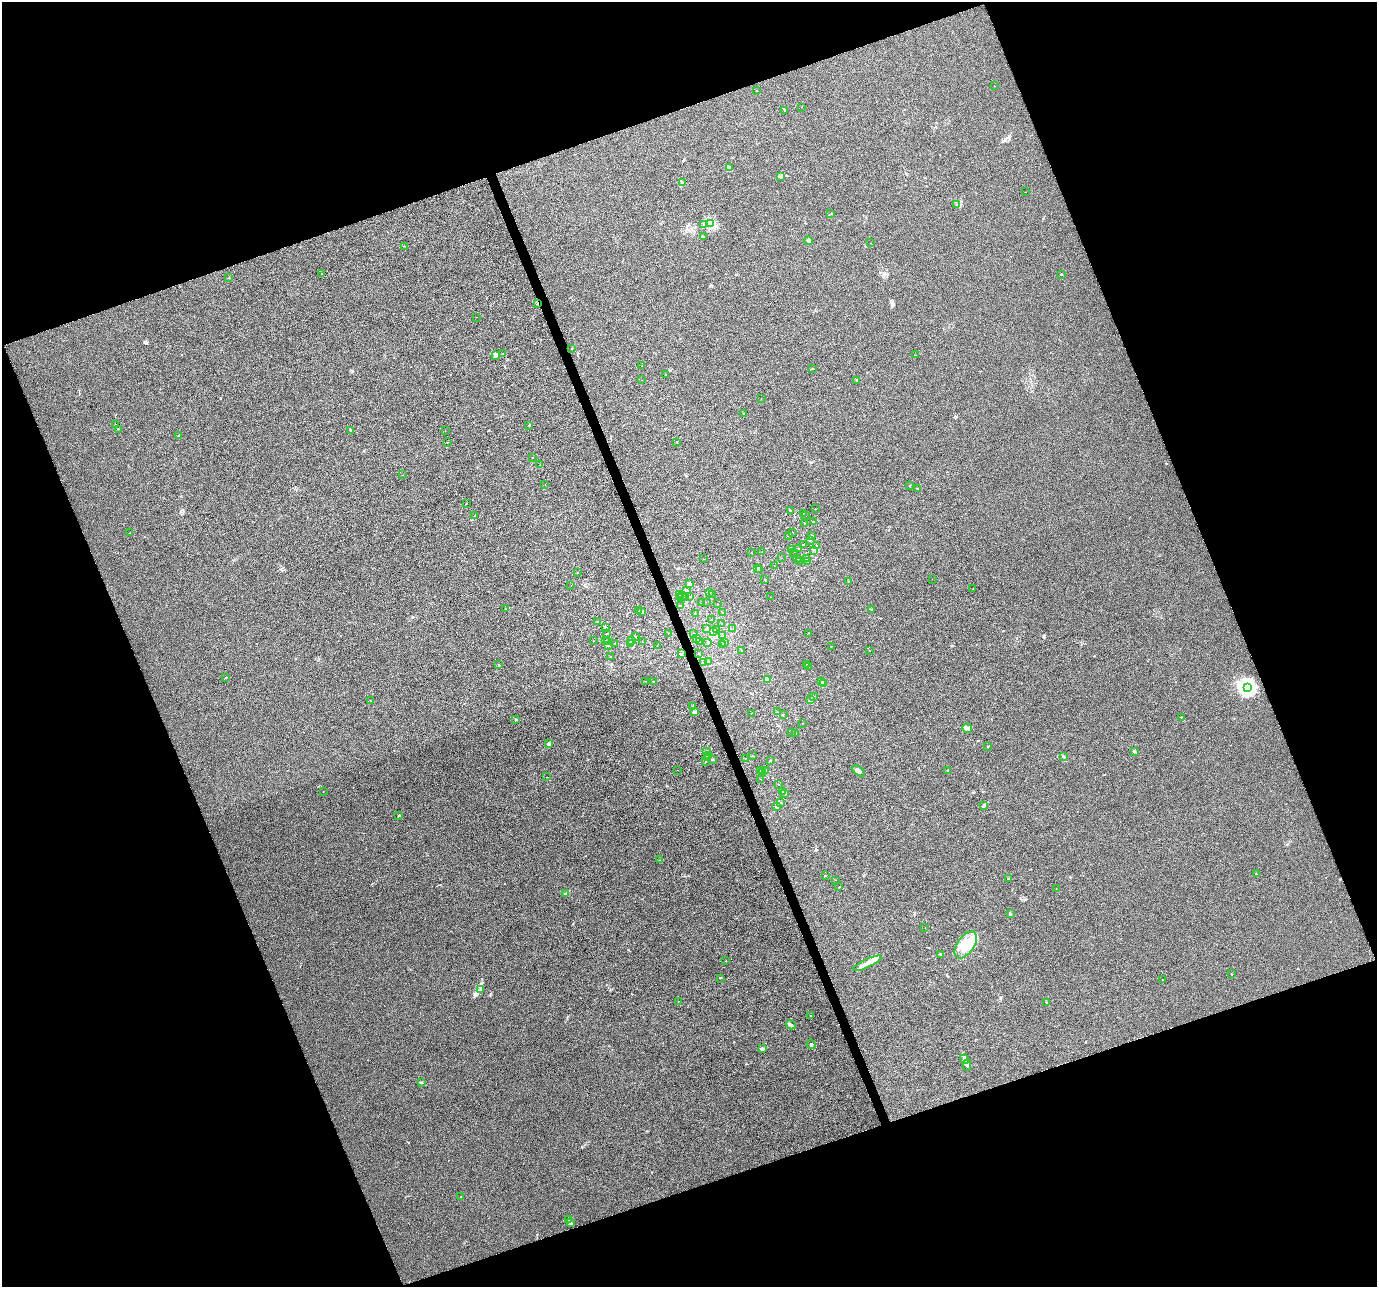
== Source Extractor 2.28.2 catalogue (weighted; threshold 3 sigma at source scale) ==
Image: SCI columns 2-5500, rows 129-5266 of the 5500 x 5339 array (HDU 1 of 3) = the unmasked area's bounding box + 8 px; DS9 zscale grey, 4 x 4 block average (1 PNG px = mean of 4 x 4 image px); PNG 1379 x 1289 px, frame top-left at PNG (2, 2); each listed source drawn as its Kron ellipse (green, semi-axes under 4 px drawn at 4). Shown black and unused: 41% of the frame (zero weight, under 10 of 20 exposures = <1% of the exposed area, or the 3 px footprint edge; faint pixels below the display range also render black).
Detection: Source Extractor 2.28.2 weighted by HDU 2 'WHT'. Background -6.09e-04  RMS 0.0017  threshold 0.00681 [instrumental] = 3 sigma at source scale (4.09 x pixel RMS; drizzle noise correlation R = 1.36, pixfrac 0.8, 0.0396/0.0396 arcsec/px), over >= 5 px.
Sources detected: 251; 3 inside a brighter object's white glare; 2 cosmic-ray / hot-pixel residue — neither listed nor drawn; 14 coinciding with a brighter row at this scale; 11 inside a brighter listed object's ellipse — not listed separately; the other 221 listed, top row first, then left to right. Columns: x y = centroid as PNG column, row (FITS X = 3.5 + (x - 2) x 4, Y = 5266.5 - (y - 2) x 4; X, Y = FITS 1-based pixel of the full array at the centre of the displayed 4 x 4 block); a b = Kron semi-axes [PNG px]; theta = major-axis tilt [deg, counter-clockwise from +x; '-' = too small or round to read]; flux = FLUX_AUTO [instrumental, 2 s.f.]
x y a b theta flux
994 86 2 2 - 0.22
757 90 2 2 - 0.28
801 107 2 2 - 0.2
784 110 3 2 - 0.92
729 167 3 2 - 1.3
781 177 3 2 - 0.9
682 182 3 2 - 0.75
1026 192 2 2 - 0.12
956 205 3 2 - 0.51
831 214 2 2 - 0.33
711 224 2 2 - 59
703 225 2 2 - 0.33
703 237 3 2 - 0.83
809 241 4 3 - 2.5
870 243 2 2 - 0.13
404 246 2 2 - 0.21
321 273 2 2 - 0.18
1061 274 2 2 - 1.7
229 278 2 2 - 0.39
537 304 2 2 - 2
476 317 2 2 - 0.16
571 349 3 2 - 0.27
503 353 2 2 - 0.25
495 355 3 3 - 2
915 355 2 2 - 0.28
642 365 2 2 - 0.15
812 368 3 2 - 0.44
665 375 2 2 - 0.44
642 380 2 2 - 0.16
857 380 2 2 - 1
761 399 2 2 - 0.14
743 413 2 2 - 0.29
115 425 2 2 - 0.32
529 425 2 2 - 0.65
118 429 2 2 - 0.3
350 430 2 2 - 0.26
445 431 2 2 - 0.15
179 436 3 2 - 0.64
447 442 2 2 - 0.5
677 442 2 2 - 0.33
532 457 2 2 - 0.26
540 465 2 2 - 0.24
403 475 2 2 - 0.26
545 484 2 2 - 0.14
910 486 2 2 - 0.53
917 489 2 2 - 0.85
466 503 2 2 - 0.47
815 509 2 2 - 0.26
790 510 2 2 - 0.91
803 513 2 2 - 0.29
806 515 2 2 - 0.17
475 516 2 2 - 0.3
814 522 2 2 - 0.25
805 523 2 2 - 0.17
130 533 2 2 - 0.35
792 533 2 2 - 0.23
789 536 2 2 - 0.19
811 536 2 2 - 2.9
810 540 2 2 - 0.2
804 545 2 2 - 0.17
817 546 2 2 - 0.42
792 549 2 2 - 0.18
798 549 2 2 - 0.2
813 550 2 2 - 0.45
751 552 2 2 - 0.18
762 552 2 2 - 0.13
793 552 2 2 - 0.17
795 554 2 2 - 0.15
781 558 2 2 - 0.21
798 558 2 2 - 0.28
806 558 2 2 - 0.14
703 559 2 2 - 0.16
799 562 2 2 - 0.22
808 562 2 2 - 0.18
774 565 2 2 - 0.13
757 568 2 2 - 0.4
760 570 2 2 - 0.13
577 573 2 2 - 0.48
765 579 2 2 - 0.28
932 579 2 2 - 0.11
849 581 2 2 - 0.18
689 584 3 2 - 1.6
571 586 2 2 - 0.12
973 589 2 2 - 0.37
687 591 2 2 - 0.29
710 593 2 2 - 0.2
679 594 4 2 - 2.7
712 595 2 2 - 0.23
683 596 2 2 - 0.8
690 596 2 2 - 0.16
681 597 2 2 - 0.53
771 597 2 2 - 0.32
685 598 2 2 - 0.85
701 602 2 2 - 0.37
706 602 2 2 - 0.17
717 603 2 2 - 0.12
680 606 2 2 - 0.41
505 608 2 2 - 0.31
871 609 2 2 - 0.33
639 611 2 2 - 1.1
642 611 3 2 - 1
695 613 2 2 - 0.17
723 613 2 2 - 0.5
711 620 2 2 - 0.16
597 622 2 2 - 0.2
721 623 2 2 - 0.16
605 627 2 2 - 1
707 629 2 2 - 0.47
716 629 2 2 - 0.43
732 629 2 2 - 0.28
713 631 2 2 - 1.2
607 633 2 2 - 0.39
668 633 2 2 - 0.3
808 633 2 2 - 0.37
694 634 2 2 - 0.75
723 636 2 2 - 0.35
635 637 2 2 - 0.29
696 639 2 2 - 0.17
631 640 2 2 - 0.35
593 641 2 2 - 0.15
606 641 2 2 - 0.39
608 642 2 2 - 0.39
643 642 2 2 - 0.13
700 642 2 2 - 0.32
708 642 2 2 - 0.76
631 643 2 2 - 2
725 643 2 2 - 0.21
615 644 2 2 - 0.24
657 645 2 2 - 0.19
722 645 2 2 - 1.3
609 646 2 2 - 0.27
831 646 2 2 - 0.34
742 650 2 2 - 0.17
869 651 2 2 - 0.41
681 654 2 2 - 1.1
699 654 2 2 - 0.34
611 657 2 2 - 0.55
708 661 2 2 - 0.41
703 663 2 2 - 0.16
806 664 2 2 - 0.2
499 665 2 2 - 0.6
808 666 2 2 - 0.34
226 677 2 2 - 0.94
768 680 3 2 - 1.8
645 681 2 2 - 0.25
654 681 2 2 - 0.36
822 681 3 2 - 0.38
823 684 3 2 - 2.1
1247 687 3 3 - 300
814 696 2 2 - 0.3
811 700 2 2 - 2.3
370 701 2 2 - 0.37
693 707 2 2 - 0.66
694 711 3 2 - 1.3
777 712 2 2 - 0.2
751 713 2 2 - 0.13
783 714 2 2 - 0.51
1181 717 2 2 - 0.52
516 720 3 2 - 0.98
802 723 2 2 - 0.27
967 728 5 4 - 2.8
792 732 2 2 - 0.27
796 733 2 2 - 0.19
549 744 2 2 - 7.3
987 746 2 2 - 0.53
706 751 2 2 - 0.37
1134 751 3 2 - 1.2
709 756 2 2 - 0.76
752 756 2 2 - 0.2
707 757 2 2 - 0.74
1063 757 2 2 - 0.51
745 758 2 2 - 0.19
713 759 2 2 - 0.88
770 760 2 2 - 0.34
705 762 2 2 - 0.19
678 770 2 2 - 0.19
766 770 2 2 - 0.27
761 771 2 2 - 0.85
859 771 7 3 -36 2.5
948 771 2 2 - 0.35
763 772 3 2 - 1
547 777 2 2 - 0.19
761 779 2 2 - 0.15
779 785 2 2 - 0.16
783 791 2 2 - 0.52
323 792 2 2 - 0.17
785 794 3 2 - 0.77
781 802 2 2 - 0.37
776 806 2 2 - 0.75
984 806 4 2 - 1.3
399 815 2 2 - 0.38
659 860 2 2 - 0.16
1256 874 2 2 - 0.55
825 876 2 2 - 0.83
1008 878 2 2 - 0.68
835 880 2 2 - 0.19
839 887 2 2 - 0.74
1056 889 2 2 - 0.16
565 894 3 2 - 1.9
1010 914 3 2 - 0.6
925 927 2 2 - 0.17
966 945 15 8 55 18
940 954 2 2 - 0.5
726 961 2 2 - 0.28
867 963 15 3 25 6.4
1231 974 2 2 - 0.25
720 978 2 2 - 0.53
1162 980 2 2 - 0.29
481 989 3 2 - 0.84
678 1001 2 2 - 0.17
1047 1002 2 2 - 0.57
810 1016 2 2 - 0.25
791 1025 5 2 - 1.8
811 1044 5 2 - 1.3
762 1049 3 2 - 2.5
964 1059 5 3 - 2.2
967 1065 5 2 - 1.6
422 1082 3 2 - 0.75
461 1197 2 2 - 0.27
568 1219 3 2 - 0.77
570 1222 4 3 - 1.4
Overlapping masked pixels (flux is a lower limit): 1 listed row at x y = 537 304
Diffuse or blended objects may show on this block-average render without a row.